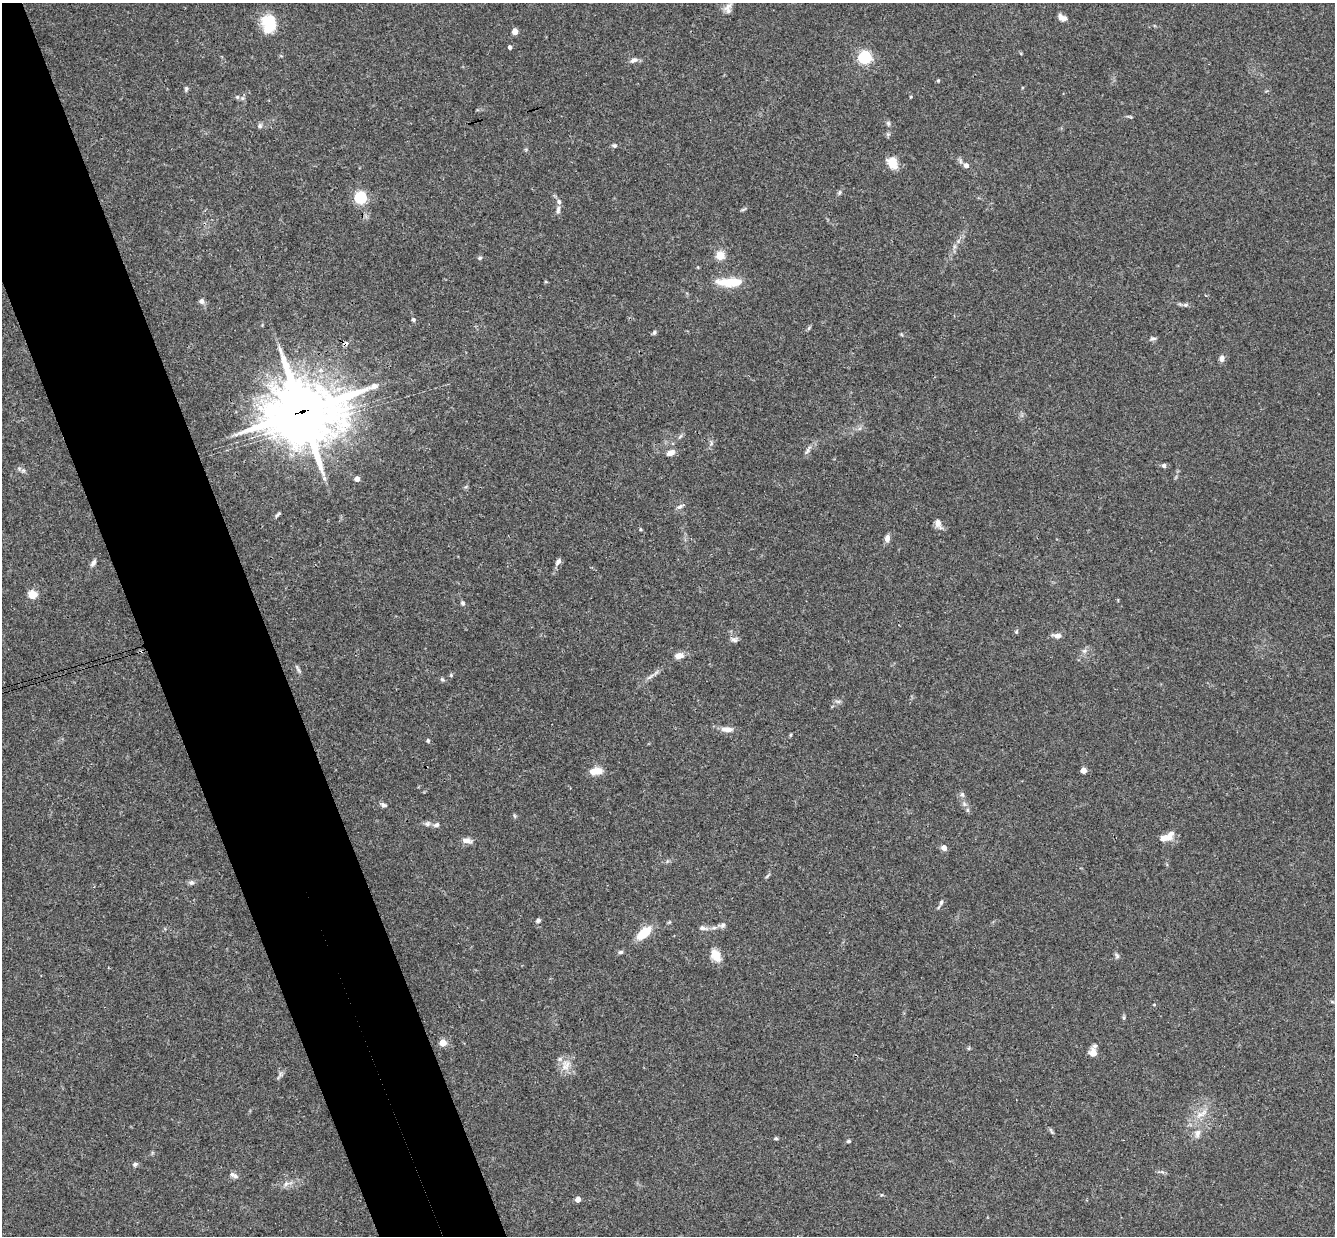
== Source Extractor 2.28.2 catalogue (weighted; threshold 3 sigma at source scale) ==
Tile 11 of 4 x 4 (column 3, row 3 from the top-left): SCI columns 2725-4057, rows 1529-2762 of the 5447 x 5401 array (HDU 1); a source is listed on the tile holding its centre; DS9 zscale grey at full resolution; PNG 1337 x 1238 px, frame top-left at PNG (2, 3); no overlay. Shown black and unused: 9% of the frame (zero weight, under 3 of 4 exposures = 6% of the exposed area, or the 3 px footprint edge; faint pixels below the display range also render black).
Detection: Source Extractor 2.28.2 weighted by HDU 2 'WHT'; one run over the whole footprint, this tile lists its part. Background 0.0844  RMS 0.0034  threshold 0.0153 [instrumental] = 3 sigma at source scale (4.5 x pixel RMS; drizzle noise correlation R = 1.50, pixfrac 1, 0.05/0.05 arcsec/px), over >= 5 px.
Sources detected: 100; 2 cosmic-ray / hot-pixel residue — not listed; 3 inside a brighter listed object's ellipse — not listed separately; the other 95 listed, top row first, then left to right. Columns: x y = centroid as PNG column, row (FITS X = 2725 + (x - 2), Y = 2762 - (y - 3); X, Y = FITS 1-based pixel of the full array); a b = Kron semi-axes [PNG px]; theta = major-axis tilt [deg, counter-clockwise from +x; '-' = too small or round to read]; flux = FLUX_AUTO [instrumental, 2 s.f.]
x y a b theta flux
728 6 18 7 42 2.3
1062 18 10 6 -26 2
269 23 23 17 -86 9.8
515 31 4 4 - 3.7
510 47 4 3 - 0.97
865 57 6 5 - 56
634 60 11 7 20 1.4
938 81 4 4 - 0.42
186 89 7 5 81 0.63
237 97 6 5 - 0.62
910 97 5 3 - 0.29
888 123 7 5 -75 0.71
260 126 7 6 - 0.81
614 146 7 5 -2 0.72
892 163 16 12 -64 4.2
966 165 7 6 - 1.4
839 192 7 4 70 0.59
360 197 5 5 - 46
558 210 11 5 85 1.2
720 255 10 10 - 3.7
480 258 5 5 - 0.68
730 282 30 9 0 9.5
1206 296 4 2 - 0.29
202 301 6 6 - 1.3
1186 305 7 5 20 0.76
413 319 6 5 - 0.62
809 328 7 4 71 0.49
654 332 6 5 - 0.71
1153 338 8 5 10 0.77
1222 358 7 6 - 1.7
302 412 27 22 10 2100
680 436 8 3 45 0.59
808 450 16 4 58 1.3
670 453 10 6 21 2.2
1164 465 6 5 - 0.85
357 479 4 4 - 2.2
680 507 9 6 38 1
278 514 10 4 40 0.65
938 523 14 7 -67 2
640 529 5 3 - 0.33
887 538 9 6 83 1.7
558 561 9 6 57 1.3
93 563 10 6 57 1.2
32 594 5 5 - 14
463 603 6 5 - 0.74
1016 632 6 5 - 0.48
1057 636 9 6 -5 1.9
734 640 9 7 -4 1.2
1084 651 6 6 - 0.89
679 656 11 7 11 2.4
298 669 13 4 -61 0.78
451 675 5 4 - 0.43
650 677 14 4 35 1.3
442 680 6 5 - 0.57
838 701 9 4 -8 0.75
727 729 17 7 -4 2.6
791 735 5 3 - 0.36
428 740 4 4 - 0.61
1083 770 4 4 - 4.3
596 771 15 8 5 4.1
962 794 8 6 -74 0.84
383 805 8 5 -20 1
967 810 6 4 -90 0.6
514 816 6 4 -87 0.45
427 824 8 7 - 0.98
437 825 7 6 - 0.99
1166 837 18 8 23 4
467 840 13 7 -9 1.9
944 848 5 5 - 2.1
767 876 9 3 50 0.54
191 882 8 6 -22 0.96
941 902 7 4 78 0.65
538 920 6 5 - 0.75
723 925 8 6 48 1
703 928 11 6 -15 1.3
644 933 16 8 41 9.1
620 952 7 5 5 0.69
716 955 14 10 -58 4.5
1117 956 8 5 -73 0.75
1154 1005 4 3 - 0.28
1124 1017 7 4 -82 0.53
443 1043 5 4 - 7.3
969 1048 6 3 72 0.4
1093 1053 9 8 - 2.7
566 1065 19 12 65 4
280 1074 7 4 -90 0.81
1201 1114 21 5 36 3
1052 1131 11 4 -53 0.62
1197 1133 13 7 79 2.1
776 1138 5 4 - 0.48
848 1141 5 4 - 0.53
135 1164 7 6 - 0.72
234 1175 12 6 -26 1.3
286 1184 9 7 43 1.4
578 1199 4 4 - 3.5
Overlapping masked pixels (flux is a lower limit): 1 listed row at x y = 302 412